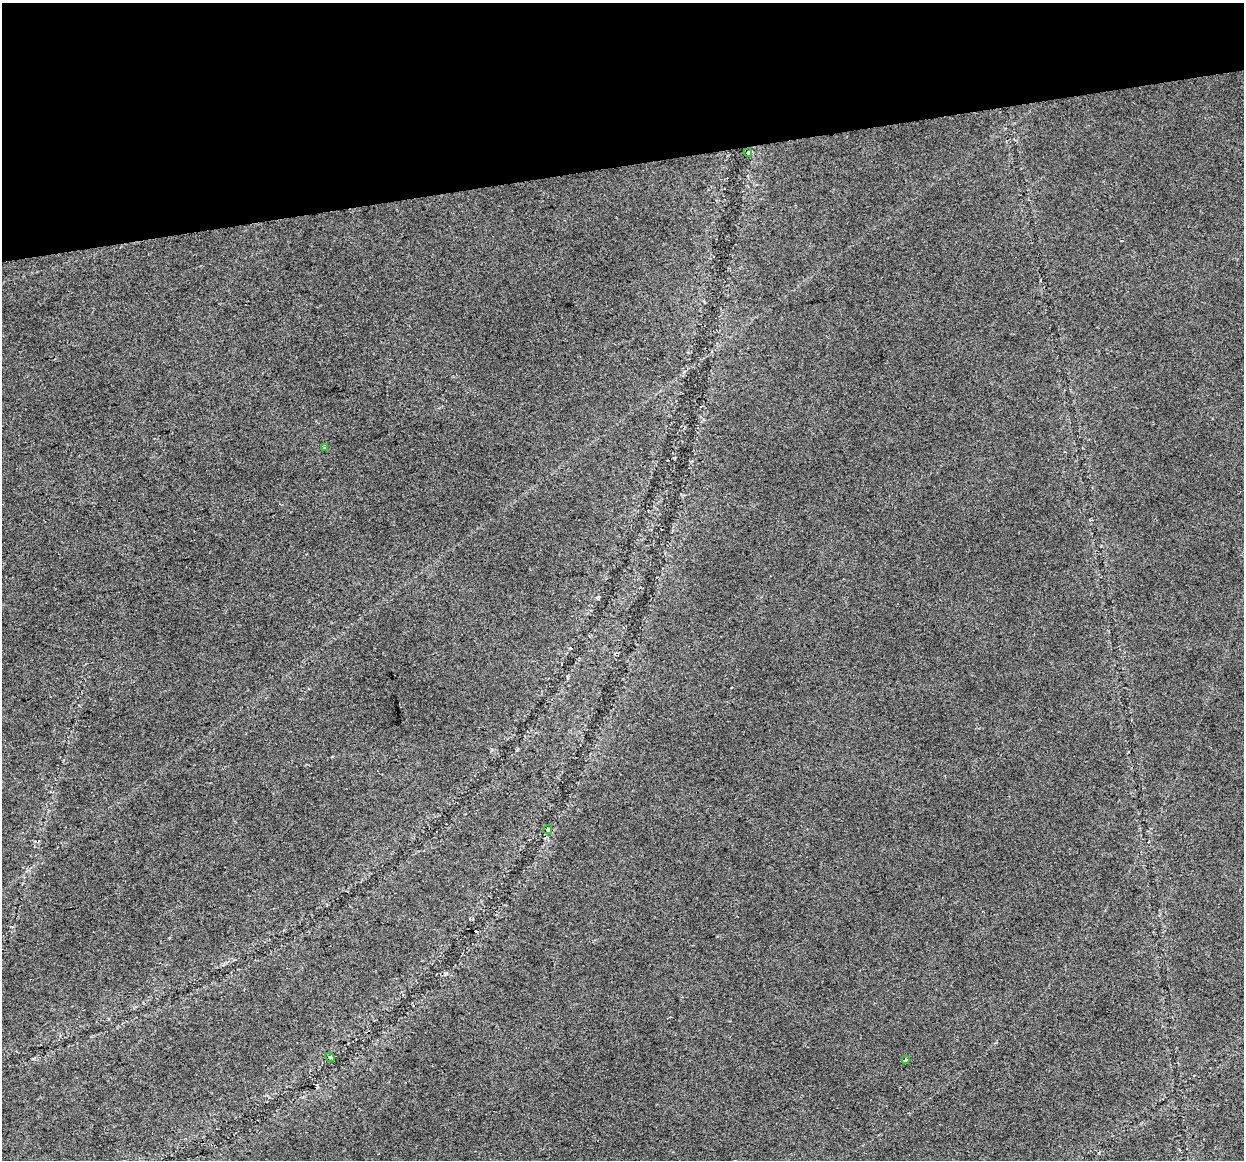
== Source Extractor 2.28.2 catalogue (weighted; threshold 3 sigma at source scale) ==
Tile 3 of 4 x 4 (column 3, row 1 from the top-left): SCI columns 2483-3724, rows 3557-4714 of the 4965 x 4747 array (HDU 1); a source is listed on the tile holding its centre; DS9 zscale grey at full resolution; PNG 1246 x 1162 px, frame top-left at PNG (2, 3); each listed source drawn as its Kron ellipse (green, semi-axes under 4 px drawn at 4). Shown black and unused: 14% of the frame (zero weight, under 2 of 3 exposures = <1% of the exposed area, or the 3 px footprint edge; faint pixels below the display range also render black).
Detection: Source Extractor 2.28.2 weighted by HDU 2 'WHT'; one run over the whole footprint, this tile lists its part. Background 0.0253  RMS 0.0084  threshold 0.0378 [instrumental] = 3 sigma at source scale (4.5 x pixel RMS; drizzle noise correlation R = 1.50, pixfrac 1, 0.0396/0.0396 arcsec/px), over >= 5 px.
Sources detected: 7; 2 cosmic-ray / hot-pixel residue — neither listed nor drawn; the other 5 listed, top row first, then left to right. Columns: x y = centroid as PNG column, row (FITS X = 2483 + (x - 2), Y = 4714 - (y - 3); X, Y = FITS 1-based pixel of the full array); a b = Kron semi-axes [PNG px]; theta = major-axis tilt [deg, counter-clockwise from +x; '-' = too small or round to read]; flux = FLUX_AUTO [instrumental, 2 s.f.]
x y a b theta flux
748 153 4 3 - 1.1
324 447 4 3 - 1.2
547 829 5 4 - 1.4
330 1057 5 4 - 1
906 1060 3 3 - 2.4